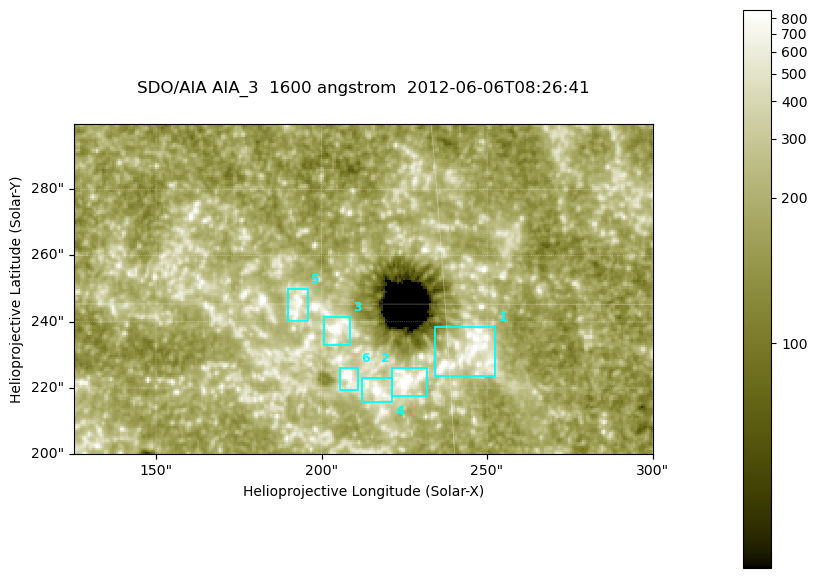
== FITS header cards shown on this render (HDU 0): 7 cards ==
TELESCOP= 'SDO/AIA '
INSTRUME= 'AIA_3   '
WAVELNTH=                 1600
WAVEUNIT= 'angstrom'
DATE-OBS= '2012-06-06T08:26:41.12'
CTYPE1  = 'HPLN-TAN'
CTYPE2  = 'HPLT-TAN'

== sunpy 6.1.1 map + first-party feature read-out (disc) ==
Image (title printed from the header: SDO/AIA AIA_3  1600 angstrom  2012-06-06T08:26:41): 287 x 164 px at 0.609 arcsec/px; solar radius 946 arcsec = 1552 px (partial field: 0.6% of the solar disc is inside the frame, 100% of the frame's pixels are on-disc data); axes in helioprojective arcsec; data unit not stated in the header (colour bar unlabelled)
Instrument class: DISC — disc imager (sunpy class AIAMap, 1600 A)
Bright regions (active regions / flare kernels): reference = the on-disc median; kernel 3 px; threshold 5 sigma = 343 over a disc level ~186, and >= 1.15x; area >= 47 px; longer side >= 3 px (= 1.8 arcsec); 6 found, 6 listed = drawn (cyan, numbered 1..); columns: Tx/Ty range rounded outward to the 2 arcsec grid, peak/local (2 s.f.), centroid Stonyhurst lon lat
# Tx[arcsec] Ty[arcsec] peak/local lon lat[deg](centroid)
1 234..254 224..240 6.4 +15 +14
2 220..232 216..226 8.3 +14 +14
3 200..210 232..242 5.4 +13 +15
4 212..222 216..224 5.6 +14 +13
5 190..196 240..250 4.7 +12 +15
6 204..212 218..226 7.7 +13 +14